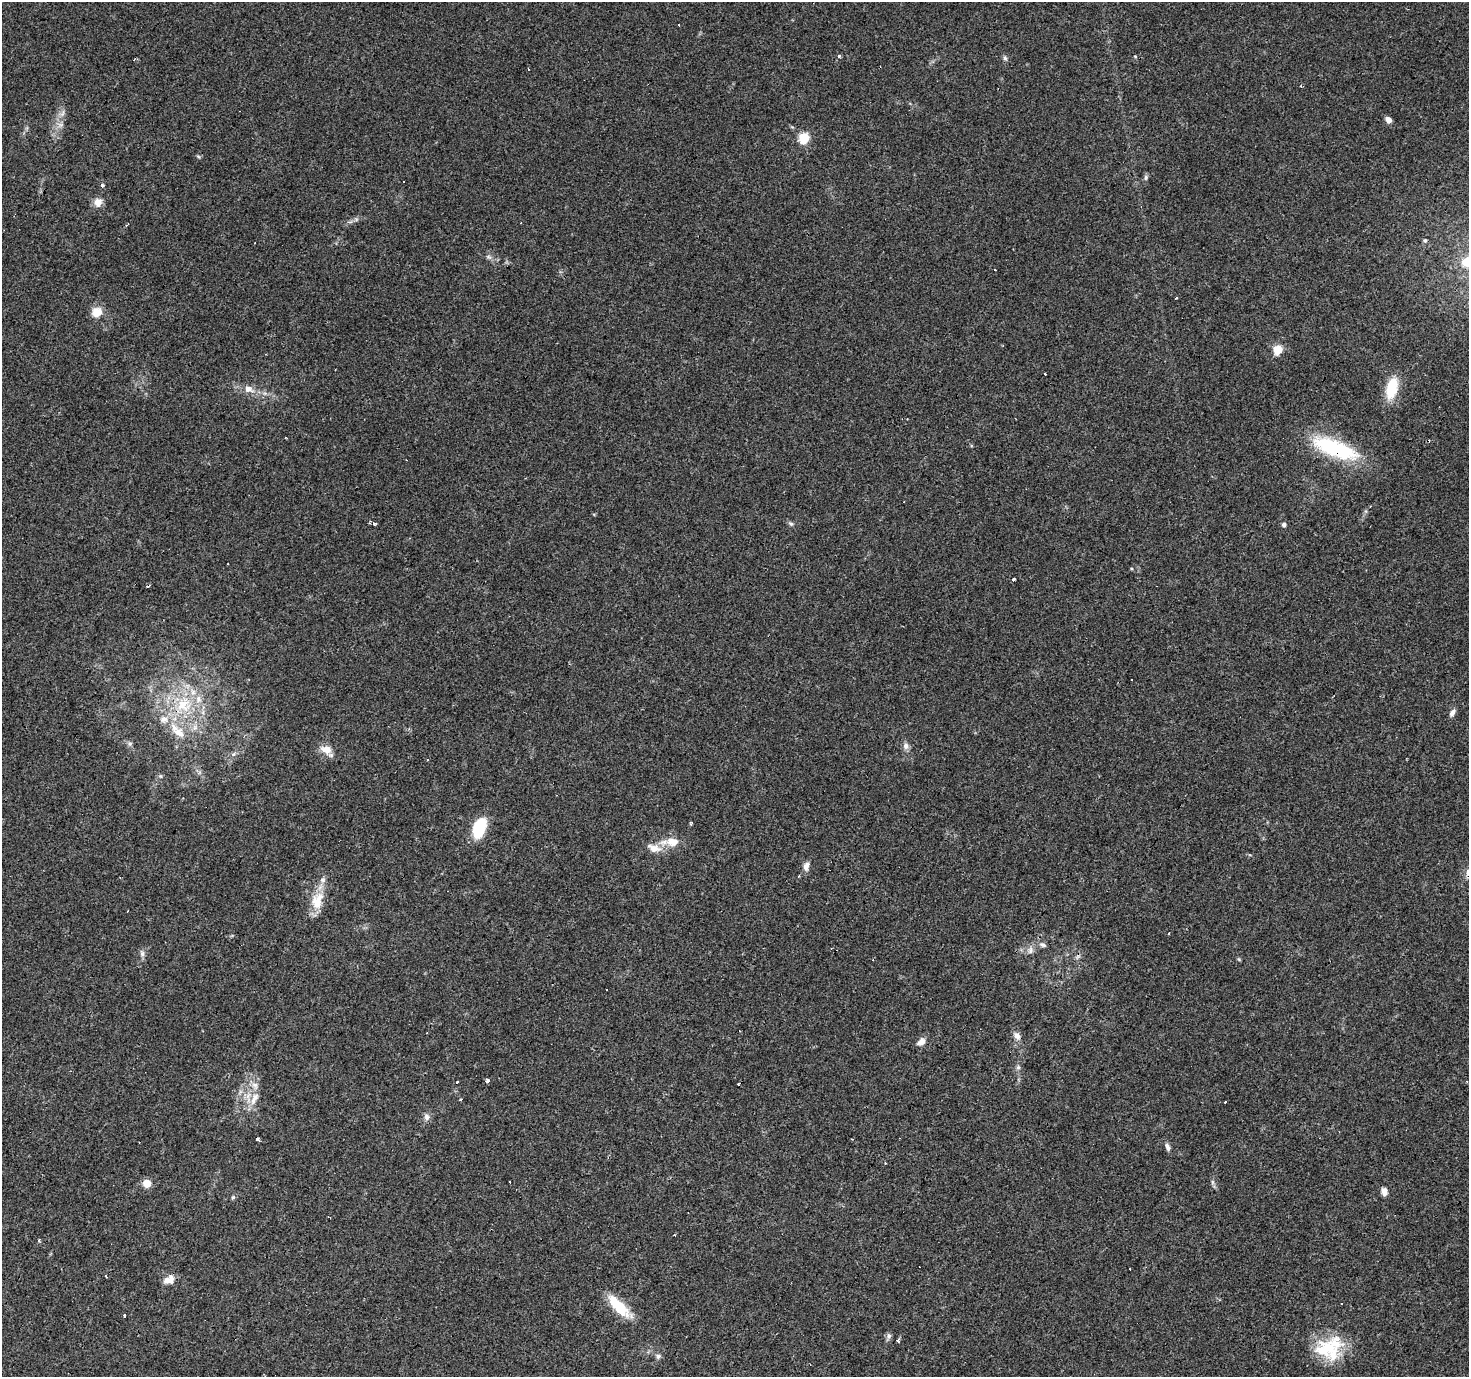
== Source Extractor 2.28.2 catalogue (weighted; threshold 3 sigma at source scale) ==
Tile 7 of 4 x 4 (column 3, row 2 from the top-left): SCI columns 2938-4404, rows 3005-4379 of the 5871 x 5941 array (HDU 1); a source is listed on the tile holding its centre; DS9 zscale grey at full resolution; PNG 1471 x 1379 px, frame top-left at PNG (2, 2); no overlay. Shown black and unused: <1% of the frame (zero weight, under 3 of 4 exposures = <1% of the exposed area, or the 3 px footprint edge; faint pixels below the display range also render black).
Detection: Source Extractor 2.28.2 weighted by HDU 2 'WHT'; one run over the whole footprint, this tile lists its part. Background 0.0408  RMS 0.0038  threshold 0.017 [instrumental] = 3 sigma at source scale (4.5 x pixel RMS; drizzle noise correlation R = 1.50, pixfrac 1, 0.0396/0.0396 arcsec/px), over >= 5 px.
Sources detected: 93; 1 inside a brighter object's white glare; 18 cosmic-ray / hot-pixel residue — not listed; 6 inside a brighter listed object's ellipse — not listed separately; the other 68 listed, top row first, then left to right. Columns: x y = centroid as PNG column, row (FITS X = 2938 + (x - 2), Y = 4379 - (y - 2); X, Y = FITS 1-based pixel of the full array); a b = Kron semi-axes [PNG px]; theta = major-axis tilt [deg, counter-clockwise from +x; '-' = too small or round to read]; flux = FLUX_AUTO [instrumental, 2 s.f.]
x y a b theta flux
839 56 3 3 - 1.5
1135 56 5 3 - 0.3
1005 58 6 5 - 0.75
62 114 9 5 59 1.3
1388 120 7 6 - 2
804 138 6 5 - 26
1146 178 7 5 88 0.81
102 185 3 3 - 3.5
98 202 10 9 - 3.1
1425 240 5 5 - 0.63
489 257 9 5 -27 1.1
1467 262 25 14 22 11
1176 298 3 2 - 0.58
97 312 9 8 - 5.9
1277 350 5 5 - 16
1392 388 25 12 77 11
248 389 13 9 -22 3.1
1335 448 63 20 -21 31
374 523 5 4 - 1.1
791 523 8 5 -33 0.78
1284 524 5 5 - 1.1
1014 579 3 3 - 2.4
1131 679 2 2 - 0.3
183 705 23 21 -36 17
1452 713 10 6 60 1.6
195 727 7 4 72 1
178 733 21 13 -39 6.6
130 743 7 4 19 0.65
906 746 9 8 - 1.6
326 749 14 10 -19 4.4
233 754 6 5 - 0.8
427 760 3 2 - 0.5
690 824 5 4 - 0.49
479 828 22 13 69 14
672 842 19 12 -7 5.6
654 848 21 11 -14 4.7
806 866 11 7 79 2
317 901 26 15 70 8.5
1043 945 10 6 -26 1.1
1030 950 10 8 85 1.8
142 954 8 6 -89 1.2
607 990 3 3 - 0.74
1017 1036 11 7 -60 1.9
921 1042 12 8 39 2.2
1018 1067 6 5 - 0.75
487 1081 4 4 - 2
457 1082 3 3 - 1.1
738 1084 3 3 - 0.48
254 1098 22 9 64 4.7
461 1099 3 3 - 0.58
1225 1102 3 3 - 1.1
427 1117 9 8 - 1.6
258 1139 3 3 - 35
1167 1147 11 6 -66 1.3
1212 1182 7 4 -89 0.72
147 1183 5 5 - 12
1384 1192 9 7 -84 2
233 1197 6 5 - 0.64
39 1240 3 3 - 0.76
106 1276 3 2 - 0.42
169 1280 14 9 22 3.6
1342 1303 2 2 - 0.36
619 1307 36 12 -45 11
124 1315 3 3 - 0.82
889 1336 7 6 - 1
898 1341 3 3 - 1
1329 1348 26 23 -11 14
658 1356 8 7 - 1.1
Overlapping masked pixels (flux is a lower limit): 1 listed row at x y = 1335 448
Isophote crosses this tile's border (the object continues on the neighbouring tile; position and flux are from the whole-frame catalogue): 1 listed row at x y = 1467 262